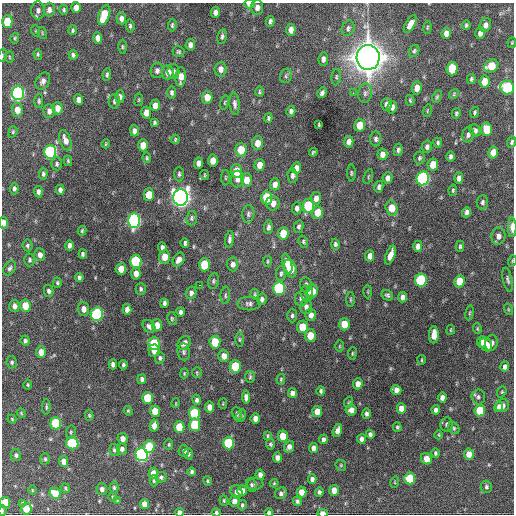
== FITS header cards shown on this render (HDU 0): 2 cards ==
NAXIS1  =                  512 / Axis length
NAXIS2  =                  512 / Axis length

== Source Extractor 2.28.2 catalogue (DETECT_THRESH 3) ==
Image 512 x 512 px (HDU 0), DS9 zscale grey, 1 PNG px = 1 image px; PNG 516 x 516 px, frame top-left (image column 1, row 512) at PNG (2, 3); each listed source drawn as its Kron ellipse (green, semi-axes under 4 px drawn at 4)
Background 1050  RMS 34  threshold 102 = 3 sigma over >= 5 px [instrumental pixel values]
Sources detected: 361; all 361 listed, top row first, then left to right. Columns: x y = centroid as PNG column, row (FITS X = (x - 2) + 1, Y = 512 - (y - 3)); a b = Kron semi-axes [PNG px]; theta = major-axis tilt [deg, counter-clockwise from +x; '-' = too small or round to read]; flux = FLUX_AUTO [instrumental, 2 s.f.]
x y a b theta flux
250 4 5 4 - 1.7e+04
76 7 5 4 - 1.6e+04
257 7 7 6 - 1.2e+04
38 10 9 6 -89 9.0e+03
49 10 7 5 87 9.4e+03
64 10 5 4 - 3.4e+03
215 12 5 4 - 9.7e+03
104 15 10 5 70 7.2e+04
121 18 6 5 - 1.1e+04
270 21 5 3 - 5.5e+03
7 22 6 5 - 6.4e+04
410 24 10 4 59 1.7e+04
172 25 6 4 84 3.9e+03
466 25 4 3 - 3.9e+03
485 25 7 5 72 1.2e+04
130 26 6 4 -84 4.5e+03
348 28 8 6 68 5.5e+03
427 28 6 4 83 2.8e+03
73 30 5 3 - 3.8e+03
291 30 6 5 - 1.4e+04
36 31 5 3 - 2.0e+03
42 33 6 3 -72 2.4e+03
446 33 5 4 - 1.3e+04
480 33 6 5 - 1.2e+04
222 36 8 4 79 5.3e+03
15 38 5 4 - 2.8e+03
98 38 5 4 - 1.1e+04
512 43 5 3 - 2.2e+03
190 45 6 4 81 9.2e+03
122 47 7 3 -90 3.0e+03
414 51 6 5 - 4.3e+03
178 52 6 5 - 3.9e+03
38 54 5 4 - 3.0e+03
2 55 7 3 78 2.2e+03
73 55 5 4 - 4.9e+03
9 57 5 3 - 2.3e+03
368 57 12 11 - 3.9e+06
323 59 6 5 - 8.2e+03
491 66 7 6 - 5.3e+04
221 69 7 6 - 1.3e+04
452 69 7 5 87 6.4e+04
157 71 7 6 - 8.2e+03
173 71 7 6 - 6.8e+03
168 72 7 6 - 2.2e+04
107 74 6 4 82 4.5e+03
286 76 7 6 - 5.0e+03
181 77 10 5 86 2.4e+04
336 77 8 4 86 3.9e+03
471 79 5 3 - 4.1e+03
43 81 9 6 59 9.9e+03
485 82 6 5 - 2.9e+04
507 87 7 6 - 1.8e+05
417 88 6 5 - 2.0e+04
259 92 5 4 - 3.1e+03
18 93 7 6 - 5.2e+05
172 93 6 4 89 5.7e+03
322 93 5 4 - 6.9e+03
353 93 3 3 - 2.4e+03
365 93 9 7 78 8.2e+03
454 94 5 4 - 2.7e+03
120 97 6 4 89 9.2e+03
207 97 6 5 - 2.4e+04
437 97 6 4 64 3.3e+03
79 100 5 4 - 1.3e+04
139 100 6 3 82 2.4e+03
410 100 5 4 - 3.1e+03
39 101 7 4 90 4.4e+03
114 101 7 5 81 5.1e+03
225 102 7 4 77 2.8e+03
235 104 11 5 -85 8.9e+03
387 104 6 5 - 9.5e+03
155 105 6 5 - 1.8e+04
392 107 6 5 - 9.1e+03
57 108 6 5 - 1.8e+04
17 110 7 5 -85 2.3e+04
49 111 7 5 -89 1.1e+04
291 111 5 4 - 6.1e+03
427 111 6 4 72 2.3e+03
475 112 5 4 - 3.9e+03
146 113 6 5 - 1.8e+04
456 113 5 4 - 3.6e+03
268 118 5 3 - 3.8e+03
154 123 4 3 - 3.5e+03
319 125 4 2 - 2.1e+03
360 125 6 5 - 3.4e+04
487 129 6 5 - 5.6e+04
475 130 6 5 - 6.4e+03
134 131 5 4 - 1.0e+04
13 132 6 4 70 3.3e+03
468 135 8 5 72 6.3e+03
175 139 4 3 - 2.7e+03
376 139 7 5 -85 6.1e+03
65 140 10 5 -72 1.7e+04
349 142 6 4 80 1.3e+04
512 142 6 4 69 4.4e+03
257 143 7 5 88 2.0e+04
438 143 5 3 - 4.3e+03
106 144 4 3 - 2.3e+03
143 145 6 5 - 2.7e+04
427 147 6 5 - 6.4e+03
241 150 7 6 - 4.0e+04
398 150 6 4 79 5.5e+03
50 152 7 6 - 2.9e+05
313 152 4 3 - 3.4e+03
493 152 6 5 - 2.7e+04
382 154 6 5 - 1.2e+04
451 156 5 4 - 5.6e+03
147 158 5 3 - 2.7e+03
419 158 6 5 - 4.2e+03
68 161 5 4 - 3.0e+03
213 161 6 5 - 2.1e+04
198 163 5 4 - 1.2e+04
57 164 6 5 - 4.7e+03
259 165 6 5 - 2.0e+04
433 165 6 5 - 3.3e+04
297 168 6 4 84 1.0e+04
236 171 7 6 - 4.7e+04
351 173 8 3 -90 3.1e+03
43 174 6 4 88 5.0e+03
179 174 7 4 89 4.1e+03
204 175 5 2 - 2.1e+03
292 175 7 5 -86 6.9e+03
368 176 8 2 69 2.1e+03
225 178 8 3 -90 2.6e+03
387 178 6 5 - 1.1e+04
423 178 7 6 - 4.3e+05
459 178 5 4 - 1.1e+04
237 179 8 6 87 1.3e+04
246 180 7 5 -90 2.4e+04
275 184 6 5 - 1.3e+04
379 187 6 4 77 6.3e+03
14 189 6 4 87 5.3e+03
60 190 5 4 - 8.2e+03
453 190 6 4 80 3.3e+03
38 192 5 4 - 7.5e+03
149 195 6 5 - 3.7e+04
181 197 8 7 - 1.6e+06
267 198 6 5 - 8.0e+04
316 198 6 5 - 1.1e+04
482 202 7 6 - 5.5e+03
273 203 7 6 - 1.3e+04
308 206 7 5 83 1.1e+05
297 208 6 5 - 6.9e+03
392 208 8 6 -76 3.4e+04
466 212 5 4 - 7.5e+03
318 213 6 5 - 3.4e+04
248 214 9 6 84 6.4e+03
192 218 7 5 81 4.8e+03
134 221 7 6 - 6.0e+05
4 223 6 4 -87 1.2e+04
268 227 7 4 87 7.0e+03
299 227 6 4 76 5.4e+03
512 227 10 4 -90 1.8e+04
82 231 5 3 - 3.4e+03
283 233 6 5 - 4.0e+04
498 236 8 7 - 1.2e+04
229 239 8 4 82 6.3e+03
303 242 6 4 -71 3.7e+03
185 243 4 3 - 5.4e+03
335 244 5 4 - 4.7e+03
27 245 6 5 - 4.5e+03
69 245 5 4 - 7.8e+03
418 246 5 4 - 1.0e+04
460 246 5 4 - 3.6e+03
162 247 5 4 - 7.0e+03
83 254 4 3 - 4.9e+03
40 255 6 5 - 1.1e+04
390 255 10 4 69 1.9e+04
370 256 5 4 - 1.3e+04
164 257 7 5 87 2.7e+04
30 260 6 5 - 4.2e+03
179 260 7 5 61 1.3e+04
136 261 6 5 - 1.6e+05
268 261 5 3 - 2.7e+03
512 261 5 3 - 2.5e+03
232 264 7 6 - 9.6e+03
287 264 10 4 -73 1.9e+04
204 265 6 5 - 7.9e+04
10 268 8 5 57 5.8e+03
121 269 6 5 - 2.5e+04
290 269 9 6 -66 5.6e+04
281 273 7 5 87 4.8e+03
136 274 6 5 - 1.6e+04
79 277 4 4 - 5.1e+03
421 280 6 5 - 1.9e+05
508 280 12 4 -78 6.3e+03
213 281 8 5 77 4.6e+03
459 281 6 5 - 4.9e+04
57 283 5 4 - 3.4e+03
200 285 3 2 - 2.1e+03
306 285 7 6 - 6.2e+03
279 288 7 6 - 2.0e+05
141 289 6 5 - 4.3e+03
49 291 6 4 -77 6.1e+03
312 291 6 5 - 2.2e+04
368 292 7 3 90 2.3e+03
191 293 6 5 - 7.4e+03
307 293 8 6 -86 9.6e+03
255 294 5 3 - 3.0e+03
225 295 8 4 87 4.6e+03
387 295 6 5 - 4.8e+03
402 297 5 4 - 9.1e+03
262 299 6 5 - 6.6e+03
301 299 8 6 84 8.3e+03
351 299 7 3 -90 3.2e+03
164 303 4 3 - 5.4e+03
249 304 11 6 0 8.4e+03
14 306 6 5 - 9.6e+03
25 306 6 5 - 3.6e+04
306 307 7 6 - 8.4e+03
84 309 7 5 -84 1.4e+04
127 309 5 4 - 1.2e+04
508 309 6 3 -72 2.5e+03
181 312 4 4 - 6.7e+03
470 313 7 3 81 3.2e+03
97 314 7 6 - 3.0e+05
292 315 7 5 89 5.1e+03
311 315 6 5 - 1.3e+04
172 319 6 5 - 3.6e+03
344 324 6 5 - 3.4e+04
157 325 6 5 - 2.1e+04
149 326 7 5 -48 7.3e+03
302 327 6 5 - 4.0e+04
477 329 5 4 - 2.6e+03
451 330 5 2 - 1.9e+03
310 335 6 5 - 3.6e+04
434 335 8 5 87 2.7e+04
239 340 7 3 -90 3.0e+03
25 341 5 4 - 5.0e+03
215 342 6 5 - 5.5e+04
482 342 5 4 - 1.5e+04
154 343 6 5 - 1.1e+05
184 343 7 6 - 1.5e+04
491 343 8 6 74 9.4e+03
486 345 7 6 - 2.3e+04
340 346 6 3 90 2.3e+03
154 351 6 5 - 1.9e+04
41 352 5 5 - 2.1e+04
184 352 8 6 -82 6.0e+03
352 353 6 3 82 2.5e+03
224 356 6 5 - 1.5e+04
160 358 6 4 84 4.8e+03
422 360 5 2 - 2.4e+03
12 362 6 5 - 5.0e+03
113 364 5 4 - 7.4e+03
123 365 4 4 - 4.3e+03
235 366 6 5 - 8.7e+04
505 367 5 4 - 8.3e+03
184 373 5 3 - 2.4e+03
197 373 5 4 - 2.8e+03
250 377 6 5 - 3.7e+03
142 379 5 4 - 7.0e+03
281 379 5 4 - 2.8e+03
358 384 5 5 - 1.6e+04
28 385 5 4 - 2.9e+03
396 390 5 5 - 1.2e+04
321 391 5 4 - 4.8e+03
502 392 6 4 69 2.9e+03
292 393 5 4 - 1.0e+04
246 397 6 4 -85 9.2e+03
478 397 7 6 - 6.1e+03
147 398 6 5 - 7.4e+04
442 398 5 4 - 1.0e+04
197 400 5 4 - 5.6e+03
349 402 5 3 - 2.2e+03
176 403 5 3 - 1.7e+03
223 404 5 2 - 1.6e+03
502 406 7 6 - 1.2e+04
46 407 8 3 88 3.7e+03
210 407 5 4 - 1.9e+04
499 407 5 4 - 6.1e+03
401 408 5 4 - 1.8e+04
351 410 5 5 - 1.2e+04
436 410 4 4 - 7.0e+03
480 410 6 5 - 5.4e+04
128 411 5 4 - 2.8e+03
155 411 6 5 - 3.2e+04
317 412 5 5 - 2.5e+04
21 413 5 4 - 2.6e+03
194 413 6 5 - 1.4e+05
237 414 7 5 -74 4.9e+03
366 414 5 4 - 6.2e+03
89 415 5 4 - 3.1e+03
241 416 7 4 63 3.7e+03
255 418 5 4 - 1.3e+04
12 419 4 3 - 2.1e+03
56 423 6 5 - 1.2e+05
447 424 7 6 - 6.2e+03
195 425 6 5 - 8.7e+04
154 426 6 4 82 1.7e+04
179 427 6 5 - 5.3e+04
397 427 5 4 - 3.4e+03
454 428 6 5 - 3.9e+03
337 431 6 4 70 1.4e+04
71 432 6 5 - 3.7e+03
370 434 4 4 - 6.0e+03
439 435 4 3 - 1.9e+03
267 436 4 3 - 2.8e+03
283 436 6 5 - 3.9e+04
122 438 5 5 - 1.4e+04
323 439 5 4 - 7.6e+03
361 439 5 4 - 8.3e+03
72 443 6 6 - 1.5e+05
229 443 6 5 - 1.5e+05
270 444 5 4 - 3.9e+03
169 445 5 4 - 2.8e+03
149 446 6 5 - 8.4e+04
289 447 6 4 67 1.0e+04
313 448 5 4 - 1.0e+04
122 449 5 5 - 7.9e+03
114 450 6 5 - 5.3e+03
184 451 5 5 - 7.9e+03
435 453 5 4 - 3.8e+03
141 454 6 6 - 5.7e+05
188 454 6 4 -73 4.8e+03
469 454 5 5 - 2.3e+04
16 455 6 5 - 5.2e+03
277 458 5 4 - 1.1e+04
45 459 5 4 - 3.8e+03
426 459 6 5 - 1.9e+04
64 461 5 4 - 1.7e+04
341 465 6 5 - 2.9e+03
192 472 4 3 - 5.1e+03
153 473 5 4 - 2.1e+04
260 475 5 4 - 9.7e+03
161 477 5 5 - 4.2e+03
410 478 6 5 - 7.7e+04
312 479 4 4 - 8.0e+03
154 481 5 4 - 3.5e+03
207 481 4 4 - 3.1e+03
395 482 6 3 73 2.1e+03
274 483 4 4 - 2.6e+03
255 484 8 5 5 5.4e+03
251 485 7 5 -69 4.3e+03
486 487 6 5 - 5.3e+03
65 488 5 4 - 2.8e+03
114 488 6 4 -88 4.0e+03
102 489 6 5 - 8.2e+03
32 490 5 3 - 2.0e+03
334 490 5 4 - 2.0e+04
242 491 5 5 - 1.6e+04
236 492 6 6 - 1.1e+04
301 492 5 5 - 2.4e+04
319 492 4 4 - 5.7e+03
55 493 6 5 - 4.5e+04
281 493 6 5 - 7.3e+03
112 497 5 3 - 2.2e+03
117 501 4 3 - 1.9e+03
224 501 5 4 - 2.8e+03
234 501 6 5 - 1.2e+04
297 501 5 4 - 4.6e+03
5 502 5 5 - 4.8e+04
22 503 3 3 - 3.6e+03
144 504 5 4 - 1.8e+04
242 505 5 4 - 4.8e+03
26 509 6 5 - 3.9e+04
2 511 5 2 - 2.8e+03
179 512 4 4 - 9.8e+03
269 512 4 4 - 6.8e+03
216 513 4 4 - 4.6e+03
323 513 5 3 - 1.8e+04
At the frame edge (FLAGS 8, measured only in part): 13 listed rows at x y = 250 4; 512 43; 2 55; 512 142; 4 223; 512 227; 512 261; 5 502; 2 511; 179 512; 269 512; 216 513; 323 513